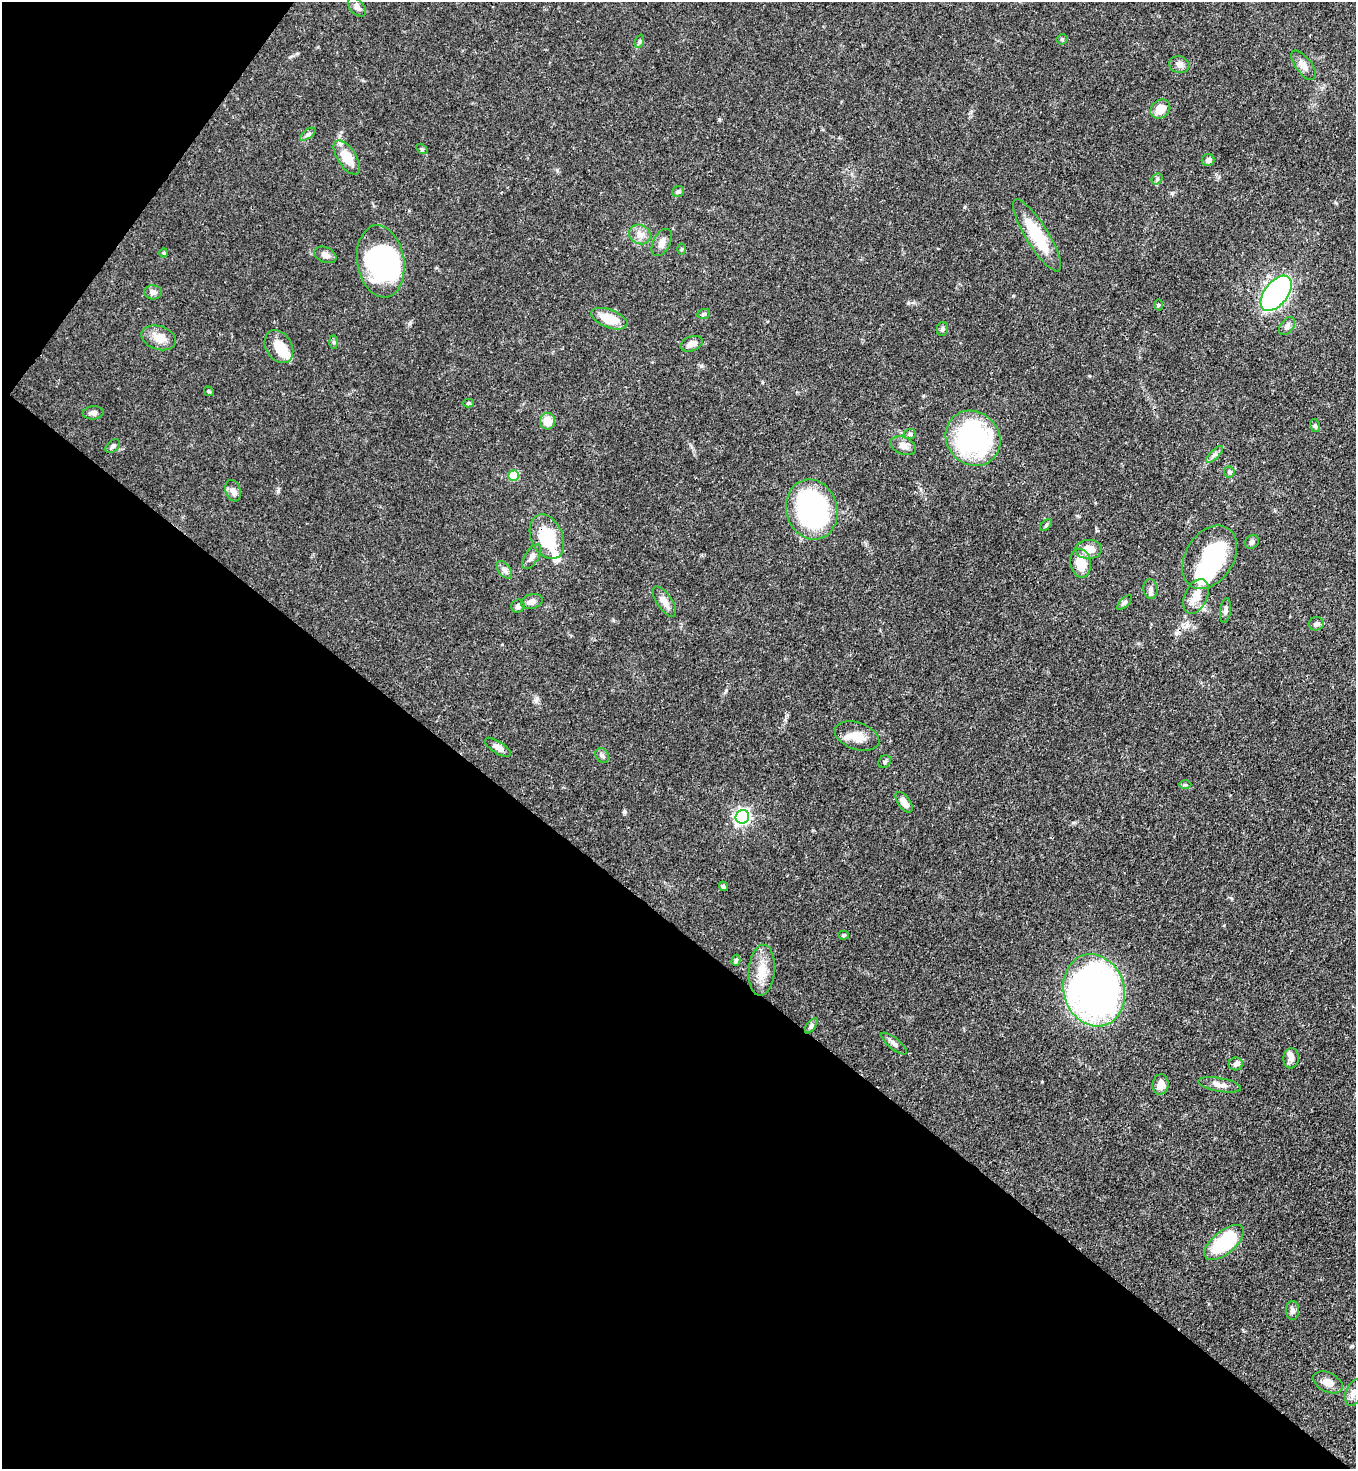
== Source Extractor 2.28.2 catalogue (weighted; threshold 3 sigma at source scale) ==
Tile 9 of 4 x 4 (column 1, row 3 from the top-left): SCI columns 226-1579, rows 1526-2992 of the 6007 x 5985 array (HDU 1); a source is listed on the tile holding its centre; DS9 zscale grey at full resolution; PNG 1358 x 1471 px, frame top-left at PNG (2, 2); each listed source drawn as its Kron ellipse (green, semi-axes under 4 px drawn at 4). Shown black and unused: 40% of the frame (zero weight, under 3 of 4 exposures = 7% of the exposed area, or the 3 px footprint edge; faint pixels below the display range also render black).
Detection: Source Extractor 2.28.2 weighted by HDU 2 'WHT'; one run over the whole footprint, this tile lists its part. Background 0.0745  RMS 0.0039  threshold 0.0175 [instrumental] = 3 sigma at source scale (4.5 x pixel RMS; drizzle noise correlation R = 1.50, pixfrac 1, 0.05/0.05 arcsec/px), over >= 5 px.
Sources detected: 88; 4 inside a brighter object's white glare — neither listed nor drawn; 2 inside a brighter listed object's ellipse — not listed separately; the other 82 listed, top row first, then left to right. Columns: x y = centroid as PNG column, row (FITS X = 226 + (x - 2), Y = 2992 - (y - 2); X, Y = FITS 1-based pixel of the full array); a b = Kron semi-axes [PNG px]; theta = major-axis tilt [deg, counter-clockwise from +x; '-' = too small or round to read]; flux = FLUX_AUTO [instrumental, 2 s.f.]
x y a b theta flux
357 7 11 7 -49 1.5
1062 39 5 5 - 0.56
640 41 7 4 71 0.67
1179 65 10 8 -17 1.8
1303 65 17 8 -53 3.2
1160 109 10 8 39 4.5
308 134 9 4 35 1
422 149 6 4 -33 0.52
347 157 19 9 -57 9.2
1208 160 6 6 - 1.5
1157 179 6 4 49 0.76
678 192 6 5 - 0.79
640 234 11 9 -28 2.8
1037 235 42 11 -58 18
662 242 15 8 62 2.5
681 249 5 3 - 0.43
164 253 4 4 - 0.44
325 255 11 7 -24 2.2
381 261 36 23 -81 41
153 292 9 7 -4 1.5
1276 293 20 11 52 120
1158 305 5 3 - 0.43
704 314 6 5 - 0.66
609 319 19 9 -20 9.2
1287 326 10 6 52 1.4
942 329 7 5 80 0.97
159 338 18 11 -17 5
334 342 6 4 -89 0.65
692 344 11 7 20 2.6
279 346 17 13 -58 8.3
209 391 5 4 - 0.49
468 403 5 4 - 0.56
93 413 10 6 6 1.7
547 421 8 7 - 5.5
1315 426 6 5 - 0.75
910 434 6 5 - 0.76
973 438 29 26 -46 64
113 446 8 5 42 0.95
903 446 13 8 -21 2.6
1214 454 11 4 44 1.2
1229 472 5 5 - 0.62
514 476 5 5 - 14
233 491 11 7 -71 2.1
812 509 30 25 -75 71
1046 525 7 4 46 0.6
547 537 23 16 -66 22
1252 542 7 6 - 1.2
1089 549 13 9 4 5.5
532 557 14 7 58 2
1210 557 34 24 58 35
1081 563 14 10 -80 7.5
504 570 10 6 -54 1.4
1150 589 10 7 -80 1.6
1196 596 18 11 64 5.7
532 601 11 7 15 2.1
664 602 17 7 -55 3
1124 603 10 4 45 0.85
518 606 7 6 - 1.5
1226 611 12 5 82 1.2
1316 624 7 6 - 1.1
857 736 23 13 -19 6.1
498 747 15 6 -33 2.3
602 755 8 6 -57 1.1
885 762 7 5 42 0.8
1185 785 6 4 -1 0.57
904 802 12 6 -53 3.2
742 817 7 6 - 120
723 886 5 4 - 0.83
844 935 5 4 - 0.56
736 960 5 4 - 0.72
762 970 25 13 85 7.5
1094 990 36 30 -72 160
811 1026 9 4 54 0.91
894 1043 16 5 -39 1.6
1291 1058 10 7 85 1.9
1236 1064 7 6 - 1.2
1160 1085 10 8 82 3.5
1220 1085 22 7 -10 2.9
1224 1242 24 11 40 28
1292 1310 9 6 90 1.5
1328 1382 16 9 -26 3.5
1354 1393 14 8 72 2.3
Overlapping masked pixels (flux is a lower limit): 1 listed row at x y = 547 537
Isophote crosses this tile's border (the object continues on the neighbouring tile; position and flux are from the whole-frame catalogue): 1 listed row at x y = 1354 1393
Unlisted compact peaks at least as high as the median listed source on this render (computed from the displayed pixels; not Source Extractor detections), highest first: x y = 624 812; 278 491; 536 701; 726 690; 719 119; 557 170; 701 366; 1013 296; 908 303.